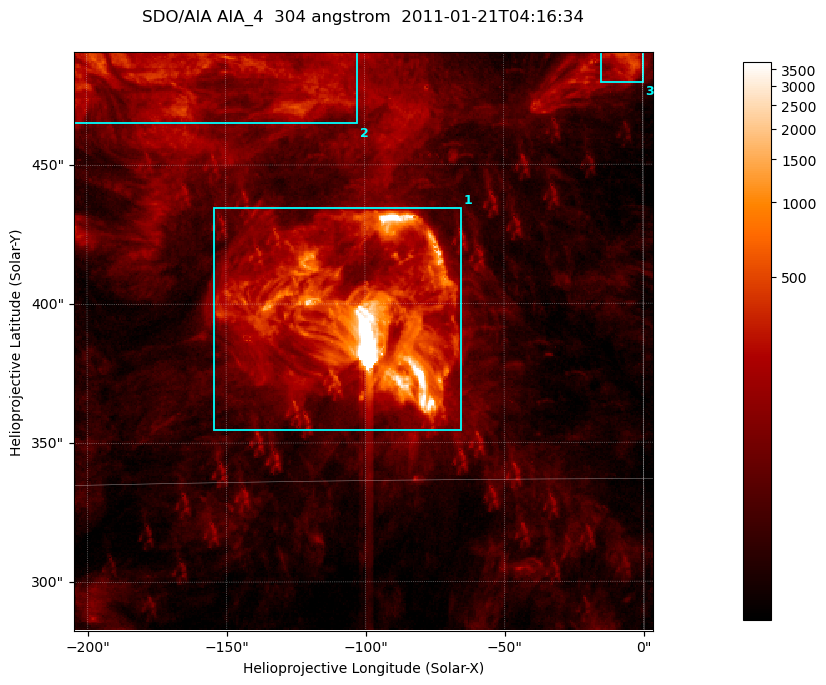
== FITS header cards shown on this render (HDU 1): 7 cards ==
TELESCOP= 'SDO/AIA '           / For AIA: SDO/AIA
INSTRUME= 'AIA_4   '           / For AIA: AIA_ATA1, AIA_ATA2, AIA_ATA3 or AIA_AT
WAVELNTH=                  304 / [angstrom] Wavelength
WAVEUNIT= 'angstrom'           / Wavelength unit: angstrom
DATE-OBS= '2011-01-21T04:16:34.691' / [ISO] Date when observation started; ISO 8
CTYPE1  = 'HPLN-TAN'           / CTYPE1; Typically HPLN
CTYPE2  = 'HPLT-TAN'           / CTYPE2; Typically HPLT

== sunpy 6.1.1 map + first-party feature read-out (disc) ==
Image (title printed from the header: SDO/AIA AIA_4  304 angstrom  2011-01-21T04:16:34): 347 x 347 px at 0.6 arcsec/px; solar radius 975 arcsec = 1625 px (partial field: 1.5% of the solar disc is inside the frame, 100% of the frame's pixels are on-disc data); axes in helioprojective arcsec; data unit not stated in the header (colour bar unlabelled)
Orientation: roll -0.132 deg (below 1 deg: not rotated)
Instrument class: DISC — disc imager (sunpy class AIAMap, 304 A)
Bright regions (active regions / flare kernels): reference = the on-disc median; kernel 3 px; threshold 5 sigma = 188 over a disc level ~50.6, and >= 1.15x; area >= 120 px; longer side >= 4 px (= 2.4 arcsec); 3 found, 3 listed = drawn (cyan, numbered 1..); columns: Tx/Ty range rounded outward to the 2 arcsec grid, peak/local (2 s.f.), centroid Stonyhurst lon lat
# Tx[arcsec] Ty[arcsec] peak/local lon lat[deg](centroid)
1 -156..-64 354..436 306 -6 +19
2 -206..-102 464..492 9.7 -10 +24
3 -16..0 480..492 11 +0 +25